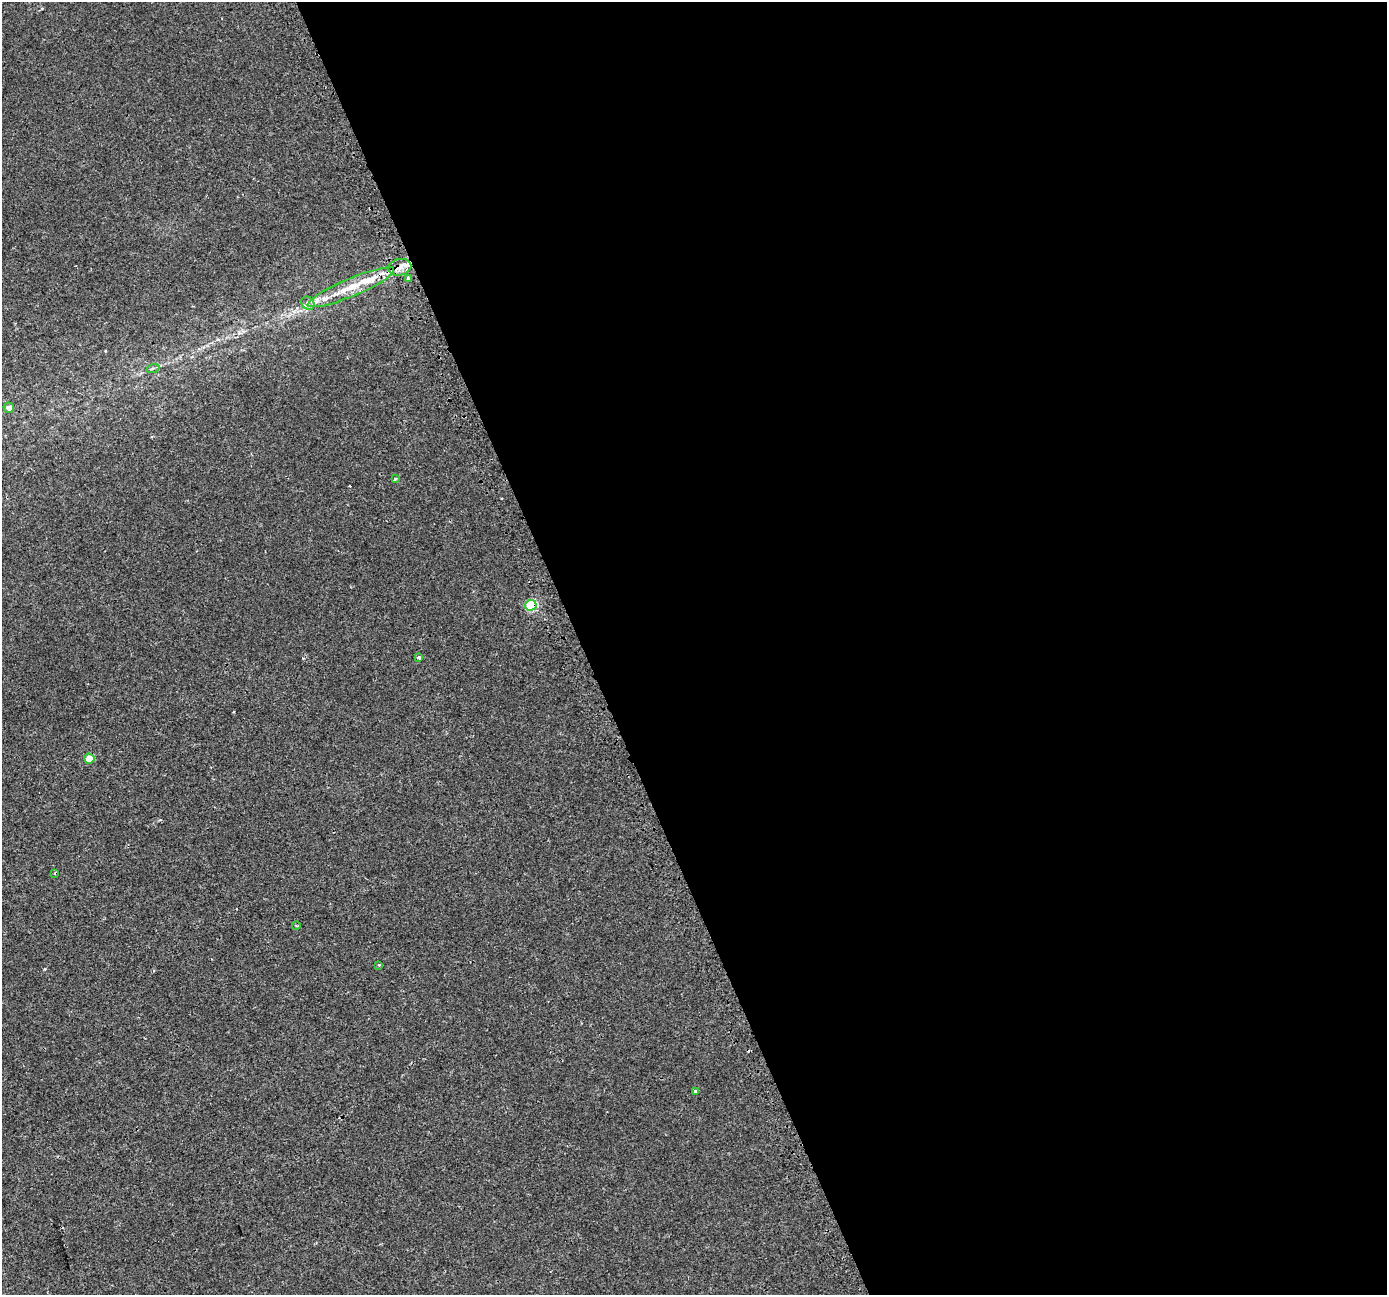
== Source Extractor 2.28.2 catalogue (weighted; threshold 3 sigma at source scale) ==
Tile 8 of 4 x 4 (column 4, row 2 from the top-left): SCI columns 4180-5564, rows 2676-3968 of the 5624 x 5415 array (HDU 1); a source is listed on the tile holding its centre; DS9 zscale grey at full resolution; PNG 1389 x 1297 px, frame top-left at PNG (2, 2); each listed source drawn as its Kron ellipse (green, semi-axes under 4 px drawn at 4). Shown black and unused: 58% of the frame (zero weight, under 2 of 3 exposures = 2% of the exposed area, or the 3 px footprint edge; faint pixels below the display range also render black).
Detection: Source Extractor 2.28.2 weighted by HDU 2 'WHT'; one run over the whole footprint, this tile lists its part. Background 0.00151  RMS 0.0035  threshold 0.0157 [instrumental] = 3 sigma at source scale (4.5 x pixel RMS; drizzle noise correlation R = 1.50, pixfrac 1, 0.0396/0.0396 arcsec/px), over >= 5 px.
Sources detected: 18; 1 cosmic-ray / hot-pixel residue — neither listed nor drawn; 3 inside a brighter listed object's ellipse — not listed separately; the other 14 listed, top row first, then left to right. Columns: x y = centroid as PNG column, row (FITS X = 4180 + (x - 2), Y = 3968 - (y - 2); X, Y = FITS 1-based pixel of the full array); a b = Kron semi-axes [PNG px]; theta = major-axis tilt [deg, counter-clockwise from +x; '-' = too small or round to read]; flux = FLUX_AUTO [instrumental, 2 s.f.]
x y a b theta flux
400 267 11 8 13 2.8
409 278 4 3 - 1.8
351 287 47 9 23 10
308 303 7 6 - 1.1
153 368 6 4 19 0.58
9 408 5 5 - 1.5
395 479 4 4 - 0.48
531 605 6 5 - 25
419 657 4 3 - 2.2
89 759 5 5 - 5.2
54 873 4 3 - 0.35
296 925 4 3 - 0.31
379 965 4 3 - 0.38
695 1091 4 4 - 0.55
Overlapping masked pixels (flux is a lower limit): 3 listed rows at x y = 400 267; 351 287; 531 605
Unlisted compact peaks at least as high as the median listed source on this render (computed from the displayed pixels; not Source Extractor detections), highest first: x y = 45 969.